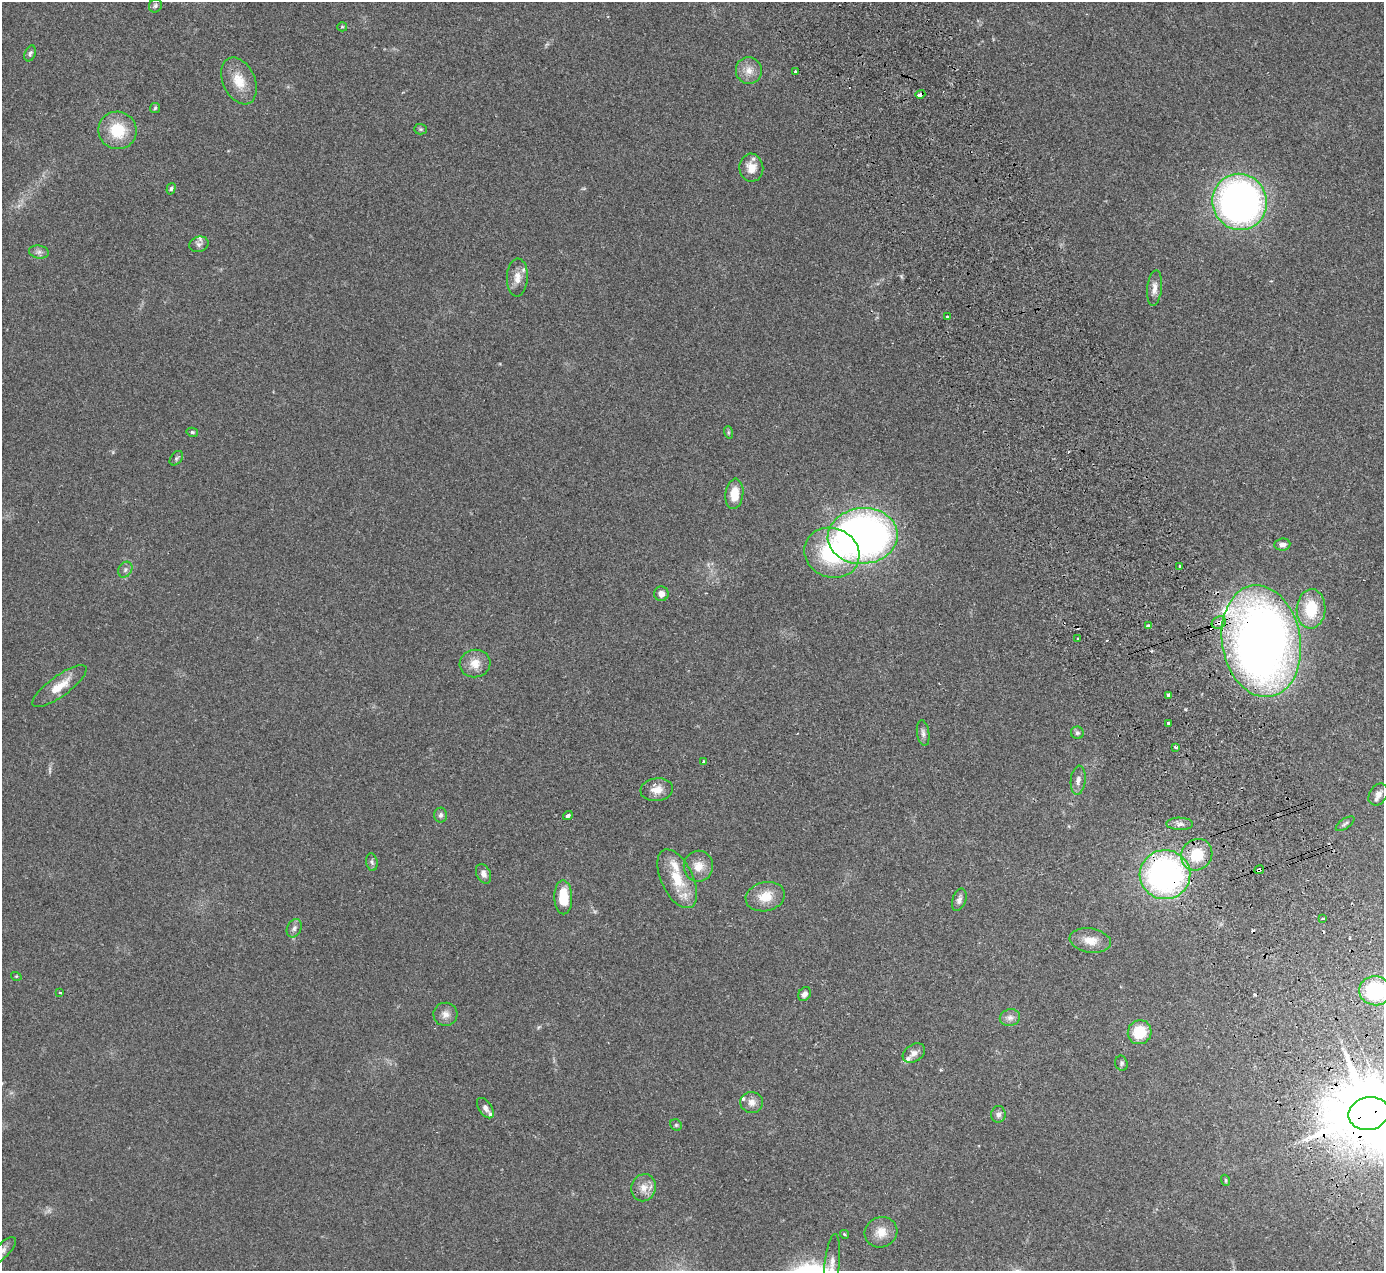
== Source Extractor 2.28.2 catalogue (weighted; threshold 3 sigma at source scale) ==
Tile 6 of 4 x 4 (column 2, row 2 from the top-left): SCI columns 1437-2818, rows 2719-3987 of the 5636 x 5565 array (HDU 1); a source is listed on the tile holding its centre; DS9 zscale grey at full resolution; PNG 1386 x 1273 px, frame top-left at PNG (2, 2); each listed source drawn as its Kron ellipse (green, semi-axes under 4 px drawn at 4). Shown black and unused: <1% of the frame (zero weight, under 2 of 3 exposures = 3% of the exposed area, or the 3 px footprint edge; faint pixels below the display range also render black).
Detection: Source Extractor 2.28.2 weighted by HDU 2 'WHT'; one run over the whole footprint, this tile lists its part. Background 0.0772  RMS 0.0083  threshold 0.0374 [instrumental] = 3 sigma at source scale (4.5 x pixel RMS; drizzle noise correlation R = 1.50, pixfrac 1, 0.05/0.05 arcsec/px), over >= 5 px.
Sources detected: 94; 1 too faint to see at this stretch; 7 cosmic-ray / hot-pixel residue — neither listed nor drawn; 5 inside a brighter listed object's ellipse — not listed separately; the other 81 listed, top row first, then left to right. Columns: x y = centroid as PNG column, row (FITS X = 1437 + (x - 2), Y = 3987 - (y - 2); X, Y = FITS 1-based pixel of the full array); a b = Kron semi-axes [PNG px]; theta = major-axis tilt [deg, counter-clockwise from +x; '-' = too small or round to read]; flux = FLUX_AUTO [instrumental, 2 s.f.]
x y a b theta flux
155 6 7 6 - 1.8
342 27 5 4 - 0.88
30 53 8 5 68 1.9
749 70 13 13 - 8.3
795 71 3 3 - 1.6
239 81 25 16 -65 17
920 94 5 3 - 18
155 108 5 5 - 1.2
421 129 6 5 - 1.3
117 130 19 18 - 29
751 168 14 12 -83 10
171 189 6 4 73 1.3
1240 202 28 27 - 360
199 244 10 7 15 2.9
39 252 10 6 -8 2.8
517 277 19 10 87 8.5
1154 288 18 7 84 5.7
947 317 4 3 - 0.97
192 432 6 4 -13 1.3
728 432 6 4 -72 1.1
176 458 8 5 51 1.6
734 494 15 9 83 15
863 536 35 28 5 470
1282 544 8 6 5 4.2
832 553 28 24 -23 71
1180 566 3 3 - 5.6
125 570 8 6 59 2.7
661 594 7 7 - 4.3
1311 609 19 14 87 30
1219 622 7 6 - 4.6
1148 626 4 3 - 7
1078 639 3 3 - 2.2
1261 641 56 39 -80 700
475 663 15 14 - 10
60 686 32 10 36 15
1168 695 4 3 - 8.3
1168 723 3 3 - 3.5
923 733 13 6 -81 3.2
1077 733 6 6 - 1.8
1176 747 4 3 - 3.8
704 762 3 3 - 1.1
1078 780 14 7 84 4.7
657 790 16 11 7 8.9
1378 794 12 8 54 4.5
441 815 7 6 - 2.3
568 815 5 3 - 4.6
1180 824 13 6 -2 3.6
1345 824 11 5 34 2
1197 855 16 15 - 25
372 862 9 5 -81 2
698 866 15 14 - 10
1259 870 5 3 - 5.3
484 874 10 7 -64 4.3
1165 875 25 24 - 250
677 879 31 16 -64 26
563 897 17 9 -89 24
765 897 20 14 13 15
959 900 11 6 71 3.5
1322 919 4 2 - 1.2
294 928 9 7 62 2.9
1090 940 20 12 -9 11
16 976 5 3 - 0.71
1375 991 16 14 -5 53
60 992 4 2 - 0.7
804 994 7 6 - 4.1
445 1014 12 11 - 5.4
1010 1018 10 8 14 3.9
1140 1032 12 11 - 24
914 1053 12 8 32 4.8
1121 1063 8 6 -71 2
752 1102 11 10 - 5.7
485 1108 11 6 -55 3.6
998 1114 8 7 - 3.2
1369 1114 20 16 12 10000
676 1125 6 5 - 1.1
1225 1180 5 3 - 0.88
644 1188 14 12 70 8.6
881 1232 16 15 - 12
844 1234 4 3 - 0.95
2 1251 18 7 46 4.7
832 1265 31 7 84 8.9
Overlapping masked pixels (flux is a lower limit): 6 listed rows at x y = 920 94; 1219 622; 1261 641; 1259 870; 1165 875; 1369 1114
Isophote crosses this tile's border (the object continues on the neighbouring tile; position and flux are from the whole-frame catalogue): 4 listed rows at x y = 1375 991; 1369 1114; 2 1251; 832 1265